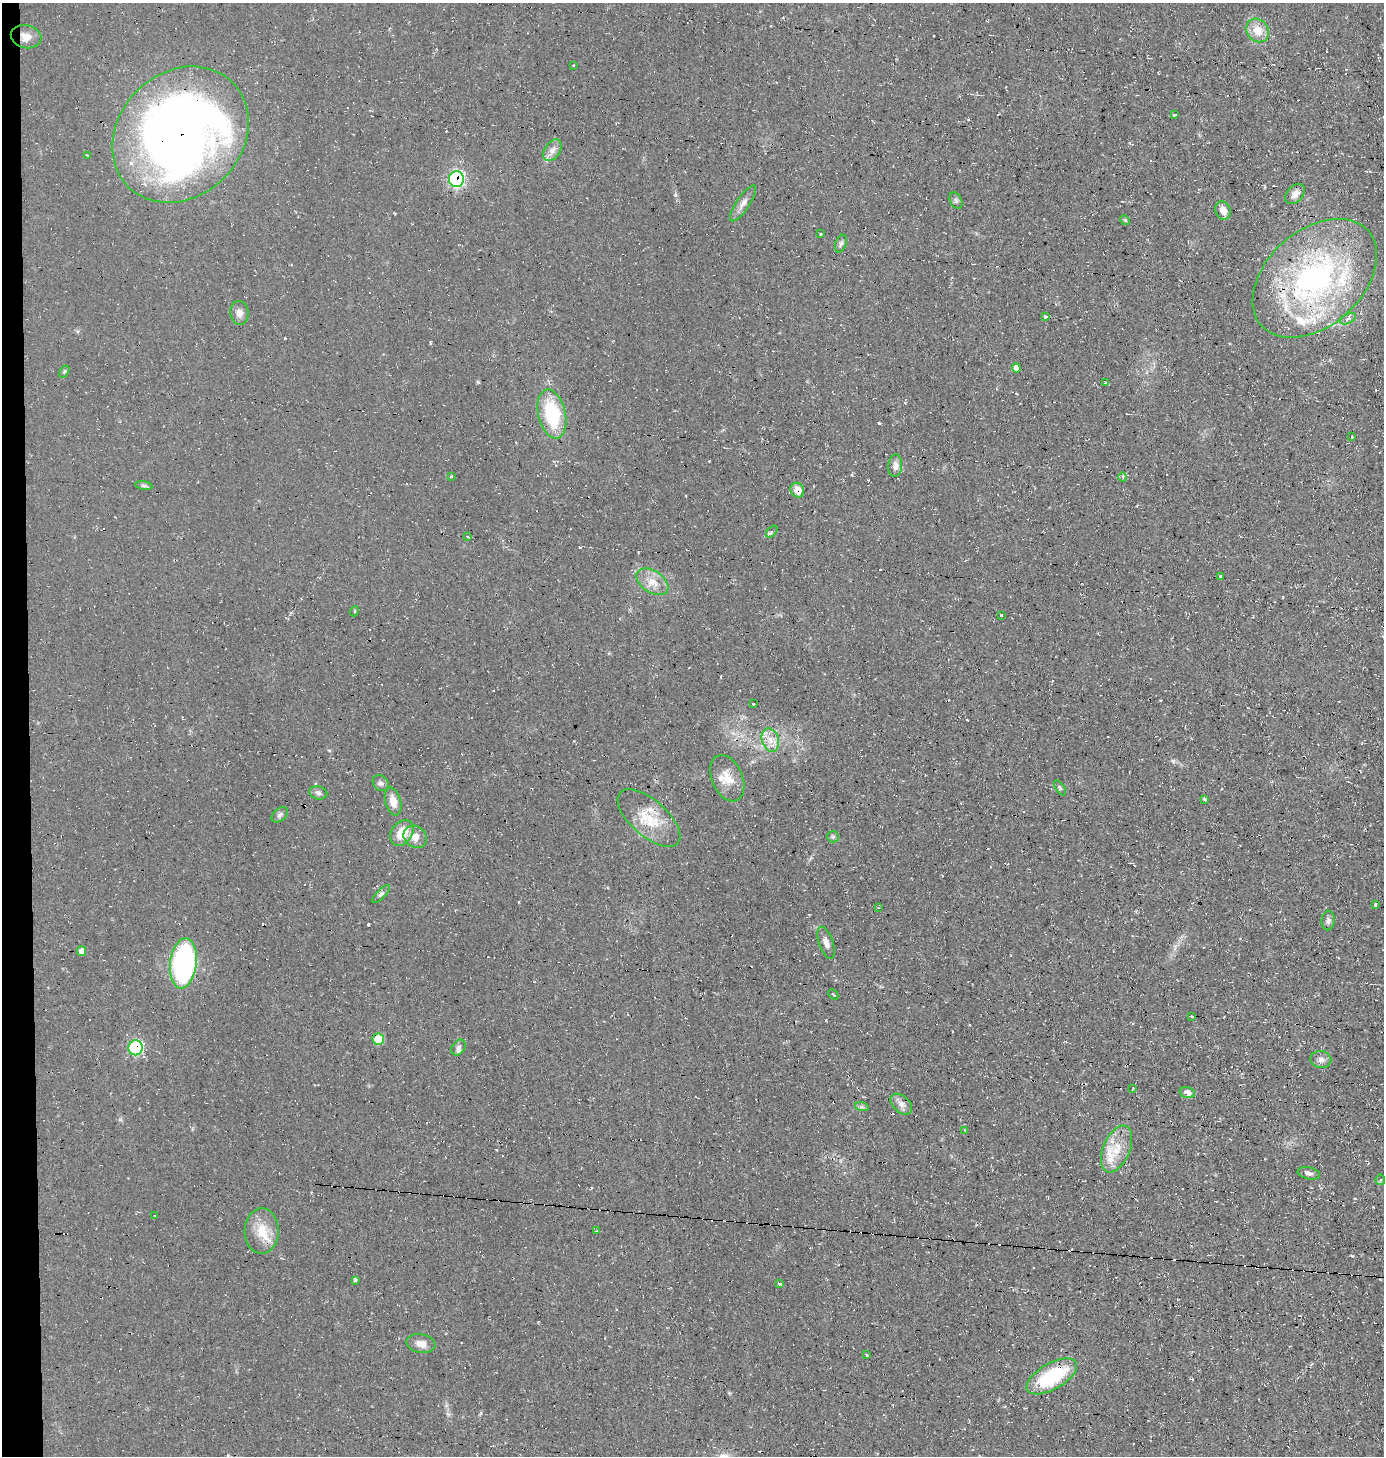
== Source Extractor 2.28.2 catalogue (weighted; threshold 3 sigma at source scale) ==
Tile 4 of 3 x 3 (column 1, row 2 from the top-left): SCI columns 151-1532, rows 1454-2907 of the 4393 x 4360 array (HDU 1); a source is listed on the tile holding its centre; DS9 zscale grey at full resolution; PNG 1386 x 1458 px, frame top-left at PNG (2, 3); each listed source drawn as its Kron ellipse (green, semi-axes under 4 px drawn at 4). Shown black and unused: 2% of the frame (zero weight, under 2 of 3 exposures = <1% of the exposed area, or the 3 px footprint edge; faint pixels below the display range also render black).
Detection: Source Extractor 2.28.2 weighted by HDU 2 'WHT'; one run over the whole footprint, this tile lists its part. Background 0.0466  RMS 0.0094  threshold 0.0422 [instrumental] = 3 sigma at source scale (4.5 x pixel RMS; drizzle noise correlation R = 1.50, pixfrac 1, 0.05/0.05 arcsec/px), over >= 5 px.
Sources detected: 96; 11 cosmic-ray / hot-pixel residue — neither listed nor drawn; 8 inside a brighter listed object's ellipse — not listed separately; the other 77 listed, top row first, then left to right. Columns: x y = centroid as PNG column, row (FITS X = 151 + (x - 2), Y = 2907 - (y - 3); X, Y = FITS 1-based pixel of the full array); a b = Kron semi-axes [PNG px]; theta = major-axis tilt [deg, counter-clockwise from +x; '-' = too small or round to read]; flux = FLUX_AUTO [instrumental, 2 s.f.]
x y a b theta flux
1258 30 12 10 -53 14
26 37 15 11 -14 9
573 65 3 3 - 2
1175 114 3 3 - 22
181 135 74 62 46 880
552 150 12 7 58 5.5
87 155 3 2 - 1.4
456 179 8 7 - 180
1295 194 11 8 47 6.5
956 201 9 5 -64 2.1
743 203 21 6 56 6.3
1223 210 9 7 -67 8.4
1125 220 5 4 - 0.97
820 234 3 3 - 1.6
841 244 9 5 72 2.3
1315 278 71 48 42 230
239 313 12 9 -82 5.5
1045 317 4 4 - 0.93
1348 319 8 4 27 3.4
1016 368 4 4 - 4.7
64 372 6 4 59 1.2
1106 383 3 3 - 2.4
552 414 25 13 -77 58
1352 437 3 3 - 2.1
895 466 11 7 85 5.5
451 476 4 3 - 0.98
1123 477 5 3 - 1.2
144 485 8 4 -9 1.9
797 490 7 6 - 12
772 532 7 4 47 1.7
467 536 3 3 - 2.2
1220 576 3 3 - 2.5
652 582 18 11 -33 12
355 611 5 3 - 0.82
1001 615 3 3 - 13
753 704 3 2 - 2.4
770 740 12 8 -72 8.3
727 778 24 15 -67 15
381 783 9 7 -47 2.9
1060 788 8 3 -57 1.5
318 793 9 6 -12 2.6
1204 799 4 3 - 1.6
393 801 14 7 -74 9.1
280 815 9 6 41 2.6
649 818 38 18 -41 30
402 833 14 10 52 18
415 837 12 10 -38 8.6
833 837 6 5 - 1.9
381 894 12 4 46 2.6
1375 905 3 3 - 1.1
878 908 4 2 - 0.65
1328 920 10 6 85 2.9
826 943 16 7 -71 5.5
81 951 5 4 - 6.4
183 963 25 13 83 170
833 994 6 3 -45 0.95
1192 1016 3 3 - 8.6
378 1039 6 5 - 28
459 1047 8 6 57 3.1
136 1048 7 7 - 110
1321 1059 10 8 -11 4.4
1133 1088 3 2 - 0.89
1187 1092 8 5 -18 6.1
901 1104 12 8 -42 5.3
862 1107 7 4 -18 1.6
965 1130 4 3 - 0.92
1117 1149 25 13 67 19
1309 1173 11 6 -12 3.4
1380 1180 5 5 - 1.4
155 1215 3 2 - 0.82
262 1231 23 17 88 19
596 1231 4 3 - 1.1
355 1280 3 3 - 1.6
780 1283 3 2 - 2.1
421 1344 14 9 -11 7.3
867 1355 3 2 - 0.93
1052 1376 28 13 30 62
Overlapping masked pixels (flux is a lower limit): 7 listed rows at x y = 26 37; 181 135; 456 179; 1315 278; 797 490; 378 1039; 136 1048
Unlisted compact peaks at least as high as the median listed source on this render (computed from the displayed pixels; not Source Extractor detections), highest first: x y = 368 924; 879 423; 1173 761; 1352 1256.